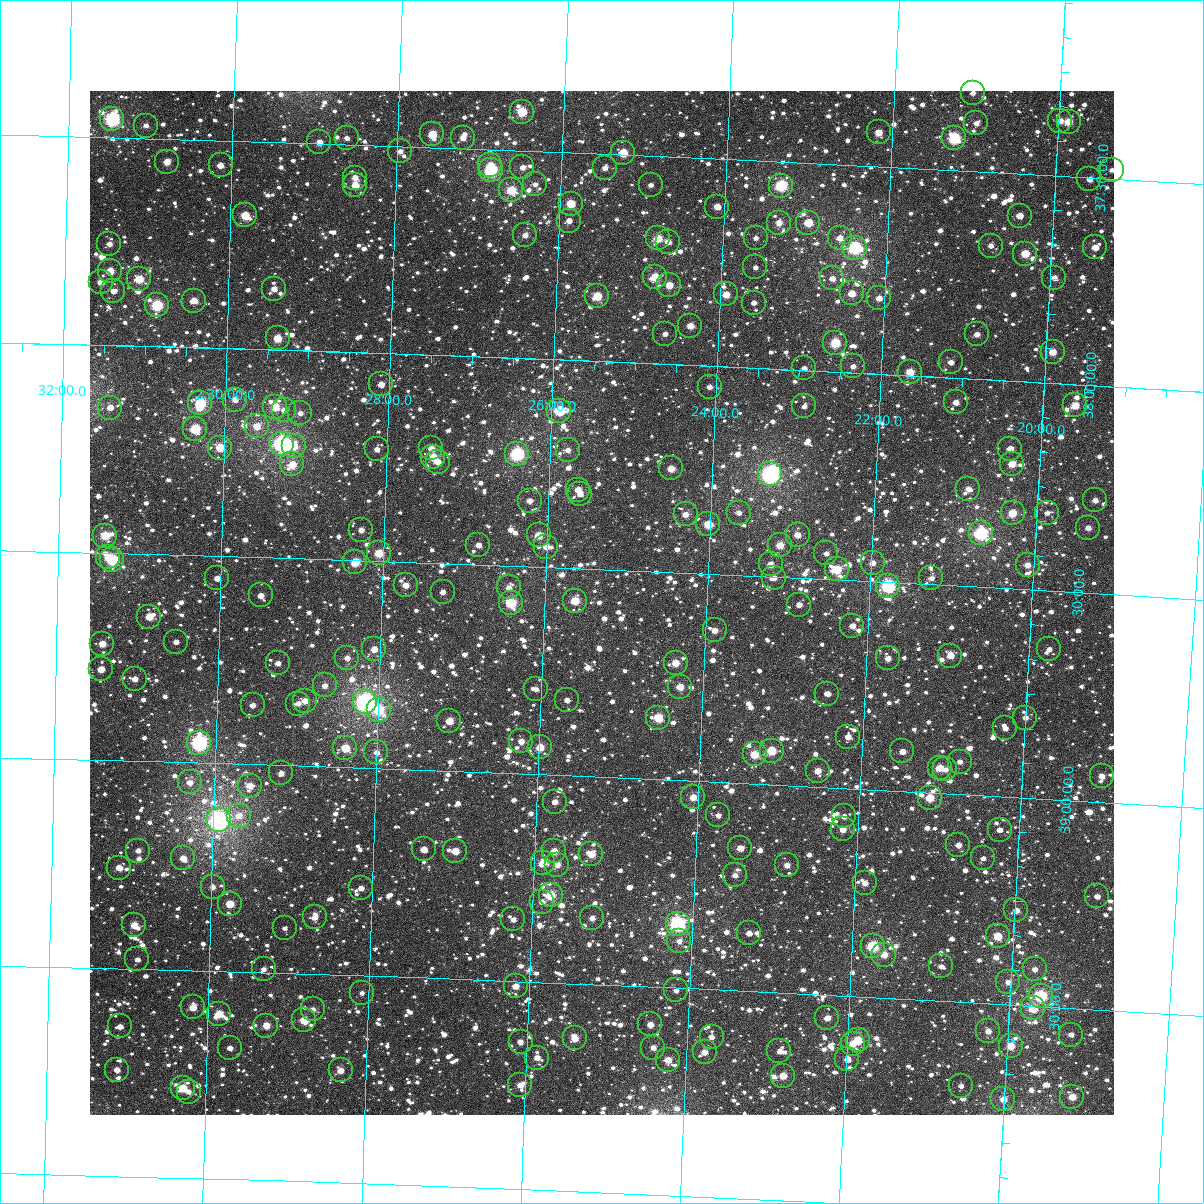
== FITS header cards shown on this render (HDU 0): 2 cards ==
NAXIS1  =                 1024
NAXIS2  =                 1024

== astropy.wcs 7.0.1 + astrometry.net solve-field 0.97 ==
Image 1024 x 1024 px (HDU 0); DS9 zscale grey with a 90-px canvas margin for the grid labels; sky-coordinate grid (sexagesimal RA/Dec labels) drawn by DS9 from the SOLVED WCS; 269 Tycho-2 reference stars matched to detected sources circled (green)
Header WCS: RA---TAN-SIP/DEC--TAN-SIP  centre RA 02:25:18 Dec +38:35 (36.32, +38.58 deg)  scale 8.67 arcsec/px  FOV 148.0' x 148.0'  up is +178 deg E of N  parity flipped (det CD > 0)
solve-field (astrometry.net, Tycho-2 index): VERIFIED the header's WCS against the Tycho-2 star catalogue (verified at 6 index scales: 13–269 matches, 0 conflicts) and refined it, rather than solving blind
Solved WCS: RA---TAN-SIP/DEC--TAN-SIP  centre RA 02:25:18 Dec +38:35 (36.32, +38.58 deg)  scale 8.67 arcsec/px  FOV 148.0' x 148.0'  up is +178 deg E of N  parity flipped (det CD > 0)
The solver's refit moves the header's centre by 0.31 arcsec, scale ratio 1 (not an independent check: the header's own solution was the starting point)
Tycho-2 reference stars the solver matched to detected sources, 269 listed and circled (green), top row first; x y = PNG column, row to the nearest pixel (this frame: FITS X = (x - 90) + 1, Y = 1024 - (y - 91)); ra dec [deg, ICRS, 3 dp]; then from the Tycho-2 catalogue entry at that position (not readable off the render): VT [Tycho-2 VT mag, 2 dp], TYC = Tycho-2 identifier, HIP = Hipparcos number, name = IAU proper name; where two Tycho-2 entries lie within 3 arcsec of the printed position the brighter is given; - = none
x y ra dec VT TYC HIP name
973 93 35.264 +37.312 11.60 2322-1048-1 - -
522 112 36.626 +37.406 9.28 2335-237-1 - -
112 119 37.867 +37.454 7.73 2335-263-1 11734 -
1060 121 34.994 +37.369 11.14 2322-954-1 - -
1069 122 34.969 +37.370 9.91 2322-896-1 - -
976 123 35.249 +37.385 11.48 2322-898-1 - -
146 126 37.764 +37.469 11.60 2335-1451-1 - -
879 132 35.543 +37.419 10.26 2322-1440-1 - -
432 134 36.895 +37.469 9.55 2335-595-1 - -
347 138 37.154 +37.485 11.38 2335-305-1 - -
463 138 36.801 +37.475 11.14 2335-839-1 - -
954 138 35.312 +37.423 9.22 2322-388-1 10966 -
319 142 37.236 +37.497 10.97 2335-887-1 - -
400 151 36.991 +37.513 11.58 2831-784-1 - -
623 153 36.314 +37.495 9.49 2335-1607-1 - -
167 162 37.698 +37.555 10.53 2832-491-1 - -
221 165 37.533 +37.560 12.07 2832-313-1 - -
490 165 36.715 +37.537 11.38 2831-1138-1 - -
522 167 36.618 +37.541 11.61 2831-1356-1 - -
605 168 36.367 +37.534 11.47 2831-524-1 - -
491 170 36.713 +37.550 8.18 2831-594-1 11397 -
1112 170 34.830 +37.479 12.01 2322-1046-1 - -
355 178 37.125 +37.579 10.84 2831-1992-1 - -
1089 179 34.896 +37.505 11.12 2830-2481-1 - -
535 184 36.578 +37.580 11.86 2831-1098-1 - -
355 185 37.123 +37.598 10.00 2831-1808-1 - -
651 185 36.227 +37.570 11.49 2831-1640-1 - -
781 186 35.830 +37.558 8.53 2831-2210-1 - -
511 190 36.649 +37.597 9.41 2831-408-1 - -
571 204 36.467 +37.623 9.64 2831-1962-1 - -
717 207 36.022 +37.616 10.60 2831-1336-1 - -
245 215 37.455 +37.678 9.59 2831-1598-1 - -
1020 216 35.101 +37.602 10.77 2831-1898-1 - -
569 221 36.470 +37.664 11.55 2831-182-1 - -
779 223 35.831 +37.648 10.72 2831-688-1 - -
808 223 35.742 +37.644 10.06 2831-1732-1 - -
525 235 36.602 +37.704 11.00 2831-1320-1 - -
658 238 36.198 +37.698 9.74 2831-1886-1 - -
756 238 35.900 +37.686 11.71 2831-450-1 - -
840 238 35.645 +37.677 11.25 2831-276-1 - -
668 242 36.167 +37.705 11.22 2831-1008-1 - -
109 244 37.866 +37.756 11.36 2832-331-1 - -
991 246 35.184 +37.678 11.63 2831-1686-1 - -
1095 247 34.867 +37.668 10.79 2830-2464-1 - -
855 248 35.598 +37.699 8.10 2831-1050-1 11063 -
1025 254 35.078 +37.692 9.82 2831-1762-1 - -
755 267 35.897 +37.758 11.64 2831-1132-1 - -
110 271 37.862 +37.821 10.13 2832-699-1 - -
655 277 36.201 +37.791 9.69 2831-606-1 - -
832 278 35.661 +37.775 11.15 2831-1648-1 - -
1054 278 34.986 +37.746 11.12 2830-2082-1 - -
139 279 37.773 +37.839 9.84 2832-269-1 - -
101 282 37.890 +37.849 10.69 2832-853-1 - -
669 285 36.156 +37.810 10.13 2831-832-1 - -
274 289 37.361 +37.853 11.02 2831-2018-1 - -
113 291 37.851 +37.869 11.72 2832-323-1 - -
852 293 35.600 +37.810 10.39 2831-1642-1 - -
726 294 35.983 +37.826 10.40 2831-1684-1 - -
597 296 36.375 +37.843 9.57 2831-1298-1 - -
879 298 35.516 +37.817 10.98 2831-714-1 - -
194 301 37.604 +37.887 10.41 2832-2788-1 - -
754 303 35.897 +37.843 11.66 2831-1536-1 - -
157 305 37.717 +37.901 8.74 2832-2750-1 - -
690 326 36.088 +37.906 10.39 2831-1142-1 - -
665 334 36.163 +37.927 11.42 2831-2122-1 - -
977 334 35.213 +37.892 11.16 2831-1622-1 - -
278 338 37.345 +37.972 9.96 2831-1866-1 11591 -
835 343 35.643 +37.930 9.07 2831-2088-1 - -
1053 352 34.978 +37.925 10.16 2830-2495-1 - -
951 362 35.287 +37.963 11.09 2831-2010-1 - -
853 366 35.585 +37.985 11.72 2831-348-1 - -
804 368 35.734 +37.995 11.47 2831-956-1 - -
910 372 35.410 +37.992 9.71 2831-1126-1 - -
381 384 37.025 +38.075 10.68 2831-1072-1 - -
710 387 36.020 +38.050 11.30 2831-280-1 - -
235 400 37.470 +38.123 11.16 2831-994-1 - -
956 402 35.265 +38.059 10.83 2831-370-1 - -
200 403 37.576 +38.134 8.84 2832-2209-1 - -
1075 405 34.900 +38.051 10.30 2830-1992-1 - -
804 406 35.728 +38.086 11.74 2831-640-1 - -
275 407 37.347 +38.138 9.83 2831-1348-1 - -
110 408 37.851 +38.150 11.38 2832-2398-1 - -
284 410 37.320 +38.145 11.65 2831-922-1 - -
559 411 36.476 +38.123 10.69 2831-1262-1 - -
300 413 37.269 +38.151 11.43 2831-1476-1 - -
257 426 37.401 +38.186 10.48 2831-1306-1 - -
195 429 37.589 +38.196 10.78 2832-2178-1 - -
282 444 37.322 +38.225 7.30 2831-102-1 11583 -
294 446 37.286 +38.231 10.25 2831-882-1 - -
220 448 37.512 +38.239 9.81 2832-1719-1 - -
431 448 36.864 +38.225 10.62 2831-580-1 - -
377 449 37.031 +38.232 11.41 2831-72-1 - -
1010 449 35.092 +38.163 10.97 2831-100-1 - -
568 450 36.446 +38.216 11.55 2831-330-1 - -
517 454 36.601 +38.231 8.09 2831-384-1 11366 -
433 457 36.857 +38.246 9.91 2831-176-1 - -
438 462 36.843 +38.257 11.32 2831-38-1 - -
292 464 37.288 +38.275 10.35 2831-850-1 - -
1012 464 35.084 +38.199 10.11 2831-786-1 - -
671 468 36.127 +38.250 10.40 2831-144-1 - -
770 474 35.822 +38.253 7.11 2831-332-1 11135 -
968 489 35.214 +38.265 11.51 2831-1228-1 - -
578 490 36.410 +38.311 10.75 2831-278-1 - -
580 494 36.403 +38.321 11.00 2831-2126-1 - -
1095 500 34.823 +38.276 11.45 2830-1876-1 - -
530 501 36.557 +38.342 11.09 2831-1586-1 - -
739 513 35.913 +38.350 12.02 2831-60-1 - -
1013 513 35.074 +38.318 9.81 2831-2058-1 - -
1047 513 34.968 +38.313 11.79 2830-2173-1 - -
686 514 36.077 +38.360 10.86 2831-44-1 - -
708 524 36.005 +38.381 9.96 2831-1240-1 - -
1088 528 34.839 +38.343 11.11 2830-1638-1 - -
361 530 37.071 +38.428 11.89 2831-2374-1 - -
981 533 35.166 +38.370 7.95 2831-1814-1 - -
539 535 36.525 +38.425 9.96 2831-2395-1 - -
798 535 35.730 +38.397 10.74 2831-2524-1 - -
105 536 37.858 +38.458 9.60 2832-1296-1 - -
478 545 36.709 +38.453 11.17 2831-2352-1 - -
780 545 35.782 +38.423 10.18 2831-2387-1 - -
546 547 36.500 +38.452 11.04 2831-2261-1 - -
379 553 37.014 +38.482 9.62 2831-2053-1 - -
826 553 35.639 +38.438 11.54 2831-2382-1 - -
108 557 37.847 +38.510 11.20 2832-2634-1 - -
112 560 37.833 +38.517 8.64 2832-1424-1 11723 -
355 562 37.085 +38.504 9.68 2831-2224-1 - -
873 563 35.495 +38.455 11.36 2831-2257-1 - -
771 564 35.808 +38.471 10.60 2831-2165-1 - -
1028 565 35.019 +38.440 11.09 2831-2376-1 - -
837 569 35.604 +38.475 9.41 2831-2236-1 - -
217 578 37.509 +38.555 10.95 2832-1499-1 - -
774 578 35.795 +38.503 11.51 2831-2211-1 - -
931 578 35.312 +38.485 11.99 2831-2302-1 - -
406 585 36.928 +38.557 10.96 2831-1425-1 - -
888 586 35.444 +38.508 8.23 2831-2241-1 11004 -
509 587 36.611 +38.553 11.36 2831-1977-1 - -
443 592 36.814 +38.570 11.27 2831-1699-1 - -
261 595 37.374 +38.592 11.31 2831-1923-1 - -
575 601 36.405 +38.578 9.70 2831-1525-1 - -
511 603 36.603 +38.590 8.84 2831-2359-1 - -
799 605 35.715 +38.564 11.59 2831-1497-1 - -
149 617 37.715 +38.651 10.15 2832-1467-1 - -
852 626 35.548 +38.609 11.10 2831-1251-1 - -
715 630 35.971 +38.636 10.80 2831-1533-1 - -
176 642 37.630 +38.711 11.26 2832-1974-1 - -
102 644 37.858 +38.719 10.56 2832-666-1 - -
374 649 37.019 +38.713 10.91 2831-2217-1 - -
1049 649 34.938 +38.640 11.24 2830-2010-1 - -
950 656 35.241 +38.668 10.71 2831-2003-1 - -
347 658 37.101 +38.737 11.35 2831-959-1 - -
888 658 35.432 +38.683 10.84 2831-1101-1 - -
278 663 37.314 +38.754 11.58 2831-733-1 - -
676 663 36.087 +38.718 10.13 2831-101-1 - -
101 669 37.860 +38.780 11.17 2832-1673-1 - -
135 679 37.754 +38.802 11.32 2832-1622-1 - -
325 685 37.167 +38.805 11.43 2831-1387-1 - -
680 687 36.070 +38.775 10.41 2831-1673-1 - -
536 689 36.515 +38.795 11.80 2831-763-1 - -
827 694 35.615 +38.775 11.36 2831-1253-1 - -
567 700 36.417 +38.818 11.56 2831-893-1 - -
305 701 37.228 +38.843 10.77 2831-1169-1 - -
365 702 37.042 +38.841 7.07 2831-1235-1 11485 -
298 704 37.248 +38.850 11.38 2831-2445-1 - -
253 705 37.389 +38.857 11.34 2831-1415-1 - -
379 710 36.998 +38.859 9.11 2831-479-1 11472 -
658 718 36.134 +38.852 9.49 2831-735-1 - -
1025 718 34.999 +38.808 11.74 2830-1655-1 - -
449 721 36.779 +38.879 10.20 2831-2007-1 - -
1005 728 35.059 +38.837 11.46 2831-1047-1 - -
848 737 35.544 +38.876 11.62 2831-681-1 - -
521 741 36.554 +38.922 10.86 2831-2350-1 - -
199 743 37.552 +38.952 7.58 2832-98-1 11643 -
540 747 36.496 +38.935 9.83 2831-537-1 - -
345 748 37.097 +38.954 9.80 2831-1001-1 - -
772 751 35.778 +38.919 9.55 2831-2129-1 - -
902 751 35.373 +38.905 10.64 2831-1267-1 - -
376 752 37.001 +38.962 11.42 2831-1897-1 - -
755 754 35.830 +38.930 9.78 2831-1141-1 - -
960 762 35.195 +38.922 11.73 2831-651-1 - -
940 768 35.256 +38.940 10.76 2831-769-1 - -
945 769 35.238 +38.943 11.49 2831-1313-1 - -
818 771 35.632 +38.962 10.35 2831-379-1 - -
281 773 37.294 +39.019 11.34 2831-1691-1 - -
1102 776 34.754 +38.938 11.07 2830-1789-1 - -
190 782 37.577 +39.048 11.01 2832-2554-1 - -
250 786 37.391 +39.052 10.70 2831-721-1 - -
693 797 36.015 +39.040 10.21 2831-2409-1 - -
930 798 35.282 +39.013 9.72 2831-2370-1 - -
555 802 36.443 +39.065 10.79 2831-337-1 - -
718 815 35.934 +39.080 11.59 2831-1341-1 - -
239 816 37.421 +39.124 11.43 2831-2419-1 - -
844 816 35.544 +39.068 11.14 2831-1809-1 - -
219 820 37.483 +39.137 6.89 2831-707-1 11623 -
843 829 35.546 +39.100 10.52 2831-1709-1 - -
1000 830 35.060 +39.081 11.63 2831-1399-1 - -
958 845 35.185 +39.123 11.35 2831-1475-1 - -
740 848 35.861 +39.157 10.46 2831-1171-1 - -
424 849 36.843 +39.191 10.98 2831-1629-1 - -
138 851 37.731 +39.215 11.56 2832-1432-1 - -
455 851 36.745 +39.192 10.21 2831-1599-1 - -
554 851 36.438 +39.184 10.33 2831-57-1 - -
591 854 36.323 +39.187 10.18 2831-927-1 - -
183 858 37.591 +39.231 10.87 2832-1401-1 - -
983 858 35.106 +39.152 11.87 2831-611-1 - -
543 863 36.473 +39.214 10.24 2831-2414-1 - -
557 865 36.428 +39.215 11.04 2831-2428-1 - -
787 865 35.713 +39.193 11.37 2831-2135-1 - -
119 868 37.789 +39.257 10.74 2832-916-1 - -
735 875 35.875 +39.223 11.24 2831-617-1 - -
865 883 35.469 +39.227 11.23 2831-461-1 - -
213 887 37.496 +39.297 11.68 2831-203-1 - -
361 888 37.035 +39.289 11.14 2831-1467-1 - -
551 895 36.444 +39.290 9.40 2831-607-1 11327 -
1097 896 34.746 +39.228 11.14 2830-1557-1 - -
542 902 36.470 +39.307 11.08 2831-727-1 - -
230 904 37.441 +39.337 10.20 2831-427-1 - -
1016 910 34.994 +39.273 11.24 2830-1767-1 - -
315 917 37.176 +39.363 11.12 2831-413-1 - -
592 918 36.312 +39.341 11.06 2831-467-1 - -
513 919 36.557 +39.352 11.43 2831-1367-1 - -
678 924 36.045 +39.346 7.80 2831-699-1 11195 -
134 925 37.737 +39.395 10.11 2836-1953-1 - -
285 928 37.269 +39.392 12.46 2835-2285-1 - -
749 933 35.822 +39.361 10.96 2831-1207-1 - -
998 936 35.048 +39.337 9.70 2831-929-1 - -
679 941 36.038 +39.387 12.17 2835-1522-1 - -
873 946 35.434 +39.378 9.02 2835-2335-1 10999 -
884 955 35.398 +39.396 10.35 2835-2364-1 - -
137 959 37.724 +39.477 11.34 2836-1185-1 - -
941 966 35.218 +39.417 11.48 2835-2342-1 - -
264 969 37.330 +39.492 12.09 2835-1766-1 - -
1035 969 34.927 +39.412 11.50 2834-2307-1 - -
1008 982 35.007 +39.446 11.14 2835-1056-1 - -
516 986 36.542 +39.512 10.86 2835-1636-1 - -
676 990 36.041 +39.506 11.56 2835-1051-1 - -
362 993 37.021 +39.542 11.90 2835-1492-1 - -
1041 996 34.904 +39.475 8.34 2834-302-1 10847 -
193 1007 37.547 +39.589 10.17 2836-1712-1 - -
1033 1008 34.925 +39.506 9.53 2834-260-1 - -
313 1009 37.173 +39.585 11.38 2835-1758-1 - -
219 1014 37.465 +39.603 9.83 2835-1502-1 - -
827 1018 35.566 +39.555 11.21 2835-1099-1 - -
304 1020 37.198 +39.611 10.27 2835-1612-1 - -
650 1024 36.117 +39.591 10.98 2835-720-1 - -
120 1026 37.774 +39.639 11.44 2836-1852-1 - -
266 1026 37.316 +39.628 10.27 2835-1584-1 - -
988 1031 35.060 +39.566 10.88 2835-1092-1 - -
1071 1035 34.802 +39.564 11.76 2834-191-1 - -
712 1037 35.924 +39.614 11.21 2835-1034-1 - -
575 1038 36.351 +39.631 10.26 2835-501-1 - -
858 1040 35.467 +39.605 9.70 2835-1129-1 - -
521 1042 36.520 +39.645 11.35 2835-1353-1 - -
853 1044 35.482 +39.615 10.62 2835-872-1 - -
1011 1046 34.989 +39.599 9.94 2834-83-1 - -
230 1048 37.428 +39.684 11.47 2835-1582-1 - -
653 1048 36.104 +39.646 11.05 2835-1277-1 - -
779 1051 35.709 +39.641 11.87 2835-1238-1 - -
705 1052 35.943 +39.652 10.71 2835-1214-1 - -
537 1058 36.466 +39.682 11.29 2835-1508-1 - -
847 1059 35.496 +39.652 11.78 2835-1093-1 - -
668 1060 36.056 +39.674 10.73 2835-981-1 - -
117 1070 37.780 +39.744 11.40 2836-1513-1 - -
341 1070 37.080 +39.730 10.82 2835-1596-1 - -
783 1076 35.695 +39.699 10.26 2835-1073-1 - -
520 1085 36.515 +39.749 10.67 2835-1452-1 - -
961 1086 35.137 +39.702 11.82 2835-584-1 - -
183 1088 37.572 +39.784 9.86 2836-845-1 - -
189 1092 37.553 +39.792 11.32 2836-120-1 - -
1072 1097 34.786 +39.713 10.29 2834-1792-1 - -
1003 1099 35.002 +39.728 10.59 2835-978-1 - -